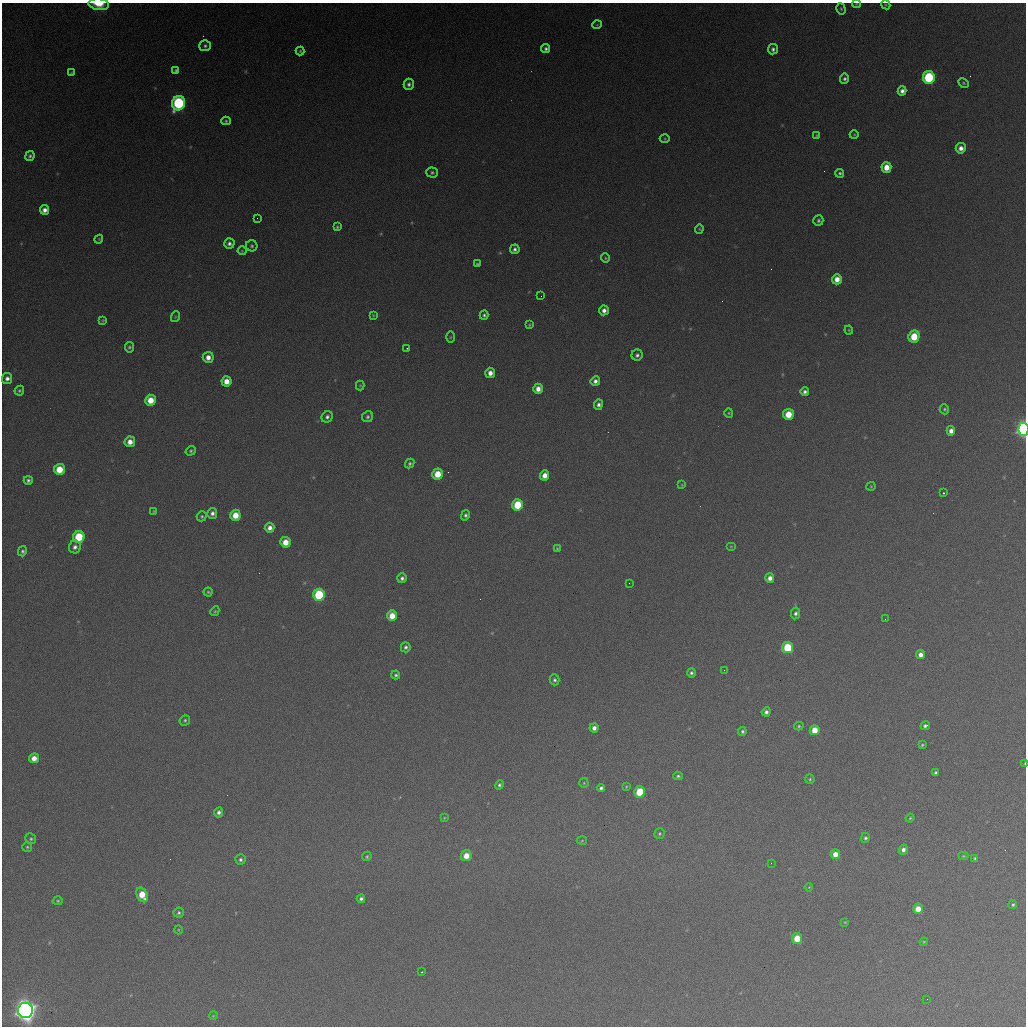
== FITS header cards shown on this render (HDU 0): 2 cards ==
NAXIS1  =                 1024 / length of data axis 1
NAXIS2  =                 1024 / length of data axis 2

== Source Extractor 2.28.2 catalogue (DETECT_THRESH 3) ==
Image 1024 x 1024 px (HDU 0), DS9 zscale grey, 1 PNG px = 1 image px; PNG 1028 x 1028 px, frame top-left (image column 1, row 1024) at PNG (2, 3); each listed source drawn as its Kron ellipse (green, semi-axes under 4 px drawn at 4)
Background 366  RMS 16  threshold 47.6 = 3 sigma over >= 5 px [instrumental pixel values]
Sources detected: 158; all 158 listed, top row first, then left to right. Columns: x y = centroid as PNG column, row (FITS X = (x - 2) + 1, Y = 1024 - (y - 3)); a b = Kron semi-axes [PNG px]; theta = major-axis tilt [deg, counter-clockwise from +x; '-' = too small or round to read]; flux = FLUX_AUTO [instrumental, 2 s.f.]
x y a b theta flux
99 4 10 6 -7 2.2e+04
856 4 4 3 - 9.5e+02
886 5 5 3 - 1.1e+03
841 9 6 4 -73 1.5e+03
597 25 5 3 - 8.0e+02
205 46 5 5 - 2.4e+03
546 49 4 4 - 2.8e+03
773 49 5 5 - 3.1e+03
300 51 4 4 - 1.5e+03
176 70 4 4 - 1.9e+03
71 73 4 3 - 9.7e+02
929 77 6 6 - 9.8e+04
845 79 5 4 - 2.6e+03
963 83 6 4 -28 1.4e+03
409 84 5 5 - 3.2e+03
902 91 4 4 - 4.7e+03
179 103 7 6 - 1.5e+05
226 121 4 4 - 1.6e+03
817 135 4 2 - 9.6e+02
854 135 4 3 - 9.7e+02
665 139 5 3 - 1.0e+03
961 148 5 5 - 6.7e+03
30 156 5 4 - 2.3e+03
886 167 5 5 - 1.6e+04
432 172 5 5 - 2.1e+03
840 173 4 4 - 2.1e+03
45 210 5 4 - 5.8e+03
257 218 2 2 - 5.2e+02
818 220 5 4 - 2.2e+03
337 227 4 4 - 1.6e+03
699 229 4 4 - 1.1e+03
99 239 4 3 - 9.5e+02
229 243 5 5 - 3.5e+03
252 246 5 5 - 2.1e+03
515 249 5 4 - 3.3e+03
242 251 4 4 - 1.0e+03
605 258 4 4 - 1.1e+03
477 264 4 3 - 1.5e+03
837 279 5 5 - 1.1e+04
541 296 2 2 - 6.0e+02
604 310 5 4 - 5.2e+03
373 315 4 3 - 1.0e+03
484 315 5 4 - 2.1e+03
175 317 5 3 - 1.0e+03
103 320 4 4 - 1.1e+03
529 325 4 3 - 1.1e+03
849 330 4 4 - 1.1e+03
914 336 6 5 - 3.3e+04
450 337 6 4 89 1.1e+03
129 347 5 4 - 1.9e+03
407 348 2 2 - 6.7e+02
637 355 5 5 - 2.8e+03
208 357 5 5 - 8.2e+03
490 373 5 5 - 7.3e+03
7 378 5 5 - 4.4e+03
226 381 5 5 - 1.2e+04
595 381 4 4 - 4.3e+03
360 385 5 4 - 1.2e+03
538 389 5 5 - 8.6e+03
19 391 5 4 - 1.8e+03
805 392 4 4 - 3.2e+03
150 400 5 5 - 1.9e+04
598 405 5 4 - 3.8e+03
944 409 5 5 - 1.6e+03
729 413 5 4 - 1.3e+03
788 414 5 5 - 2.4e+04
327 417 6 5 - 3.2e+03
368 417 6 5 - 2.4e+03
1023 429 6 5 - 3.7e+05
951 431 5 4 - 6.3e+03
130 442 5 5 - 9.1e+03
191 451 5 4 - 1.8e+03
410 463 5 4 - 2.1e+03
59 469 5 5 - 2.5e+04
438 474 5 5 - 2.4e+04
545 475 5 4 - 9.9e+03
28 480 4 4 - 2.5e+03
682 485 3 3 - 7.7e+02
871 486 4 4 - 1.1e+03
943 493 3 2 - 5.2e+03
518 505 6 5 - 4.4e+04
154 511 4 4 - 1.2e+03
212 513 5 5 - 4.1e+03
235 515 5 5 - 1.9e+04
465 515 5 4 - 2.5e+03
202 516 5 4 - 1.7e+03
270 528 5 5 - 5.8e+03
79 537 6 5 - 4.9e+04
285 542 5 5 - 1.6e+04
731 546 5 3 - 8.4e+02
75 547 6 6 - 4.0e+03
557 549 3 3 - 1.2e+03
22 551 5 4 - 2.4e+03
402 578 5 4 - 3.2e+03
770 578 5 4 - 6.4e+03
629 583 2 2 - 5.0e+02
208 592 4 4 - 1.5e+03
319 595 6 5 - 8.2e+04
215 611 5 4 - 1.4e+03
796 613 6 4 80 2.9e+03
392 616 5 5 - 1.8e+04
885 619 2 2 - 2.4e+03
406 647 5 5 - 2.7e+03
788 647 5 5 - 4.8e+04
921 655 4 4 - 6.8e+03
724 670 2 2 - 9.5e+02
691 673 4 4 - 2.4e+03
396 675 4 4 - 1.9e+03
554 680 5 4 - 2.3e+03
766 712 4 4 - 3.6e+03
185 720 5 5 - 1.8e+03
799 726 5 4 - 1.4e+03
925 726 5 4 - 2.8e+03
594 728 4 4 - 5.3e+03
815 730 5 5 - 1.6e+04
742 731 4 4 - 2.1e+03
922 745 3 3 - 1.3e+03
34 758 5 5 - 9.4e+03
1025 763 4 2 - 8.4e+02
936 773 4 3 - 2.0e+03
678 776 5 4 - 1.8e+03
810 779 5 4 - 1.6e+03
584 783 5 4 - 1.3e+03
499 785 5 4 - 2.2e+03
626 787 4 3 - 9.5e+02
601 788 4 4 - 2.7e+03
640 792 5 5 - 4.1e+04
219 812 5 4 - 3.6e+03
444 818 3 2 - 9.0e+02
910 818 4 3 - 1.2e+03
659 834 5 5 - 1.8e+03
865 838 5 4 - 2.3e+03
31 839 6 5 - 2.0e+03
582 841 5 3 - 1.1e+03
27 847 5 5 - 1.6e+03
903 850 5 4 - 4.4e+03
835 854 5 4 - 1.1e+04
367 856 5 4 - 1.5e+03
466 856 5 5 - 1.4e+04
963 856 5 4 - 1.3e+03
975 858 3 3 - 1.6e+03
240 860 5 5 - 2.7e+03
771 863 2 2 - 5.6e+02
809 887 4 3 - 8.9e+02
142 895 8 5 -62 2.3e+04
361 899 4 4 - 2.6e+03
58 901 5 4 - 1.4e+03
1013 905 4 4 - 1.7e+03
918 909 5 5 - 1.3e+04
179 913 5 5 - 2.1e+03
845 922 3 2 - 8.5e+02
179 930 4 3 - 8.4e+02
797 938 5 5 - 2.3e+04
924 942 4 3 - 1.1e+03
422 972 3 2 - 1.4e+03
927 999 2 2 - 5.3e+02
25 1010 7 7 - 1.0e+06
213 1016 4 3 - 9.9e+02
At the frame edge (FLAGS 8, measured only in part): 4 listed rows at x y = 99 4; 856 4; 1023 429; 1025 763